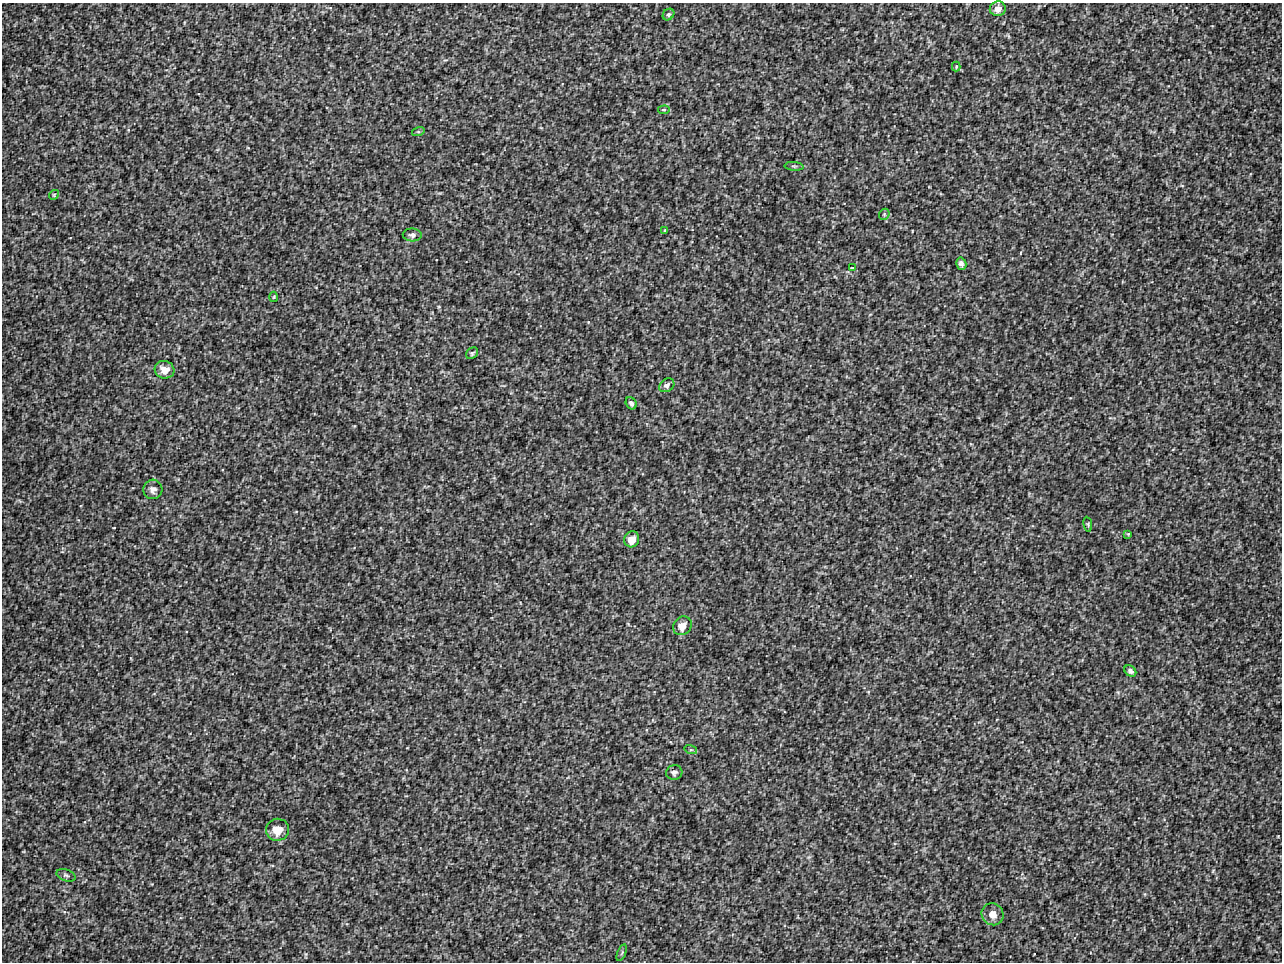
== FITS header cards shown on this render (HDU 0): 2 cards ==
NAXIS1  =                 1280 / image width
NAXIS2  =                  960 / image height

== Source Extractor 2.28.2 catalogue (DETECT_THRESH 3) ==
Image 1280 x 960 px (HDU 0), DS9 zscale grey, 1 PNG px = 1 image px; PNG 1284 x 964 px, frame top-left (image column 1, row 960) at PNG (2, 3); each listed source drawn as its Kron ellipse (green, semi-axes under 4 px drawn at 4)
Background 18.8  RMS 8.4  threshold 25.1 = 3 sigma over >= 5 px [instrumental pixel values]
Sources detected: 29; all 29 listed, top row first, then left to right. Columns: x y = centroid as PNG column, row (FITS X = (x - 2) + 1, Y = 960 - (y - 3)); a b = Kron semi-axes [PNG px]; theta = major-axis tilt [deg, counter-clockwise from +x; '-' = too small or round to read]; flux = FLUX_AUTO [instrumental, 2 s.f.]
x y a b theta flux
998 9 8 7 - 4500
668 14 6 5 - 1200
956 67 5 4 - 640
664 110 6 4 7 670
418 132 6 4 17 840
794 166 9 3 -5 880
54 195 5 4 - 650
884 214 6 5 - 820
665 230 4 3 - 490
412 235 9 6 -2 1900
961 264 6 5 - 1900
852 268 3 2 - 440
274 297 5 3 - 540
472 353 6 5 - 850
164 370 10 8 -18 5800
667 385 8 6 37 2000
631 403 6 5 - 1800
153 489 10 9 - 2800
1088 524 7 3 -82 690
1128 534 3 3 - 420
632 539 8 7 - 6100
682 626 10 8 48 5500
1130 671 6 5 - 2000
691 750 6 4 -17 910
674 773 8 7 - 1800
277 830 11 11 - 8900
66 875 10 5 -18 1400
993 914 11 10 - 5600
622 953 9 3 69 750

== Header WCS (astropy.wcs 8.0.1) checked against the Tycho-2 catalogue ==
Header WCS as astropy/WCSLIB reads it (applying the file's SIP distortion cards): RA---TAN-SIP/DEC--TAN-SIP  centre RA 17:05:02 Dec -02:08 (256.26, -2.13 deg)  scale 1.71 arcsec/px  FOV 36.6' x 27.5'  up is +170 deg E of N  parity flipped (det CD > 0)
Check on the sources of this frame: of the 29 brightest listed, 10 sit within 2.6 arcsec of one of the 18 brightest Tycho-2 stars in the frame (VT <= 12.68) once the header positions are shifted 0.40 arcsec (0.38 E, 0.13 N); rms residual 1.30 arcsec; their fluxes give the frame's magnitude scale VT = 19.78 - 2.5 log10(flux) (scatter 0.18 mag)
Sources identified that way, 10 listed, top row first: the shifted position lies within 2.6 arcsec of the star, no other Tycho-2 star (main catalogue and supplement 1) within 5.2 arcsec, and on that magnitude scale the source's flux lands within +1.5 / -3 mag of the star's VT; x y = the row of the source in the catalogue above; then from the Tycho-2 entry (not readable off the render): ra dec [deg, ICRS J2000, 3 dp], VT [Tycho-2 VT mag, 2 dp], TYC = Tycho-2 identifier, HIP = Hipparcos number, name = IAU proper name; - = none
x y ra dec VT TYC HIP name
998 9 256.133 -2.386 10.60 5068-1510-1 - -
961 264 256.129 -2.263 11.48 5068-1435-1 - -
164 370 256.494 -2.146 11.39 5068-1706-1 - -
631 403 256.272 -2.170 11.68 5068-1350-1 - -
632 539 256.260 -2.106 10.73 5068-1636-1 - -
682 626 256.229 -2.070 10.02 5068-1254-1 - -
1130 671 256.015 -2.087 11.42 5068-1450-1 - -
674 773 256.221 -2.001 11.48 5068-1290-1 - -
277 830 256.402 -1.940 11.23 5068-1490-1 - -
993 914 256.059 -1.961 10.62 5068-1857-1 - -